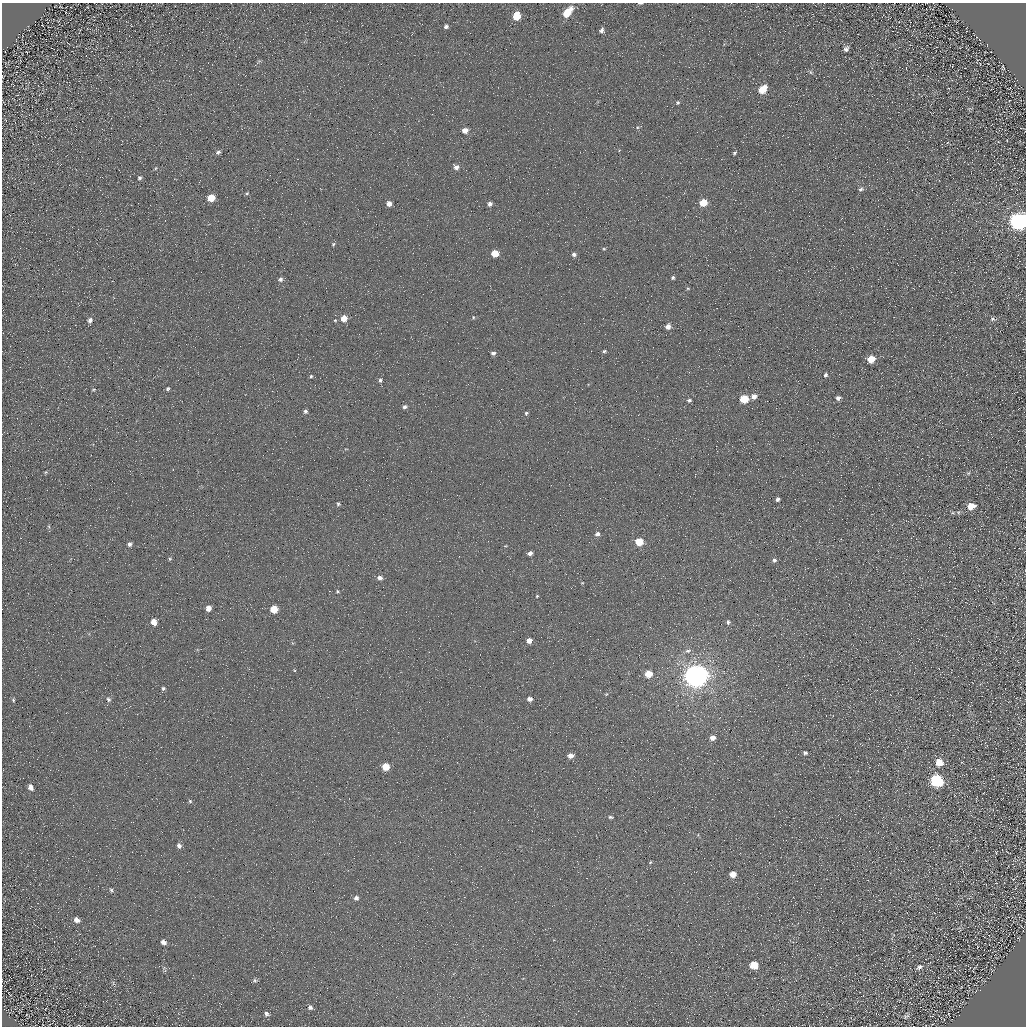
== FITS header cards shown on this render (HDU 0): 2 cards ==
NAXIS1  =                 1024 / Required FITS header
NAXIS2  =                 1024 / Required FITS header

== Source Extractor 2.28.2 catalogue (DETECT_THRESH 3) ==
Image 1024 x 1024 px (HDU 0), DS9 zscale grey, 1 PNG px = 1 image px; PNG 1028 x 1028 px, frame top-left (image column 1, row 1024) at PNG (2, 3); no overlay
Background 4.84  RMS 8.7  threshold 26.1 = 3 sigma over >= 5 px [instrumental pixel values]
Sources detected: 115; all 115 listed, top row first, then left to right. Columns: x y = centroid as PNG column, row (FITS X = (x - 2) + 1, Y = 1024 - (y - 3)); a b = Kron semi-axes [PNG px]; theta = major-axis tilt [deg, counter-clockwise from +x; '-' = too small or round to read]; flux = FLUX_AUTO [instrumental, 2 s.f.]
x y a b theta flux
640 3 6 2 0 750
567 13 11 6 49 17000
517 16 6 5 - 17000
446 26 5 5 - 1500
602 30 6 5 - 2100
846 49 7 5 61 1900
258 62 9 4 38 870
1003 67 5 2 - 590
811 72 6 4 -60 1000
763 89 7 5 47 15000
678 103 5 5 - 920
637 127 6 5 - 970
465 130 5 4 - 4700
218 152 6 4 31 1300
734 153 6 4 50 880
456 167 5 5 - 2700
156 168 5 3 - 530
140 178 5 5 - 1200
861 189 7 5 30 1500
247 193 4 4 - 670
211 198 6 5 - 11000
703 203 5 5 - 15000
389 204 4 4 - 3700
490 204 5 4 - 2500
1019 221 9 7 27 340000
333 244 5 4 - 710
604 249 5 4 - 620
495 254 5 5 - 11000
574 254 5 4 - 1700
673 278 4 4 - 1200
810 278 2 2 - 260
280 279 6 5 - 1700
688 288 5 4 - 780
473 317 5 4 - 700
344 318 5 5 - 7000
993 319 6 6 - 1200
90 320 7 6 - 2200
335 320 4 4 - 480
668 326 6 5 - 3600
604 351 5 4 - 900
493 353 6 5 - 1500
871 359 6 5 - 11000
825 375 6 5 - 1400
311 376 5 5 - 930
380 380 6 5 - 1300
94 389 6 4 17 750
167 389 4 3 - 930
754 396 6 5 - 3500
838 398 6 5 - 2100
744 399 6 5 - 21000
689 400 6 4 14 1200
405 407 5 4 - 1600
305 411 5 5 - 1500
526 413 5 4 - 950
46 472 5 3 - 590
968 473 6 5 - 910
778 499 4 4 - 1500
338 504 5 4 - 930
971 506 7 6 - 7400
958 512 6 5 - 920
953 513 6 4 -17 770
49 526 7 4 -89 730
597 534 6 5 - 1900
639 542 6 5 - 17000
130 544 5 5 - 1600
505 546 4 3 - 540
530 553 5 4 - 2700
170 559 5 4 - 740
774 560 5 5 - 1400
380 578 6 5 - 2600
582 583 4 2 - 410
337 591 5 5 - 790
537 596 4 3 - 590
208 608 5 4 - 4800
274 609 5 5 - 13000
154 622 5 5 - 6400
728 622 5 4 - 1400
529 641 5 4 - 5000
688 651 9 6 14 1900
294 670 4 3 - 550
648 674 6 5 - 11000
696 676 8 7 - 850000
163 688 5 4 - 1000
606 694 5 4 - 640
108 699 7 5 -63 1300
530 699 5 4 - 3200
13 700 8 5 -89 1100
712 738 6 5 - 3500
805 753 4 3 - 1200
570 756 6 5 - 4300
939 762 7 7 - 8000
386 767 5 5 - 12000
936 781 8 7 - 69000
31 787 7 6 - 2900
190 801 5 5 - 810
611 817 6 4 -2 940
179 846 6 5 - 2000
996 852 4 2 - 360
650 862 4 4 - 620
733 874 5 5 - 6600
111 890 7 5 -60 1200
356 898 5 5 - 1800
77 920 8 6 -31 2700
1021 926 4 2 - 350
163 942 6 5 - 2600
754 965 6 6 - 11000
919 967 10 6 29 2100
164 968 6 3 -18 810
255 980 7 6 - 1200
961 987 3 2 - 390
310 1007 7 6 - 1700
266 1014 6 5 - 1700
906 1016 11 7 51 1800
944 1020 3 3 - 390
79 1025 4 2 - 400
At the frame edge (FLAGS 8, measured only in part): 3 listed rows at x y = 640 3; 1019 221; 79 1025